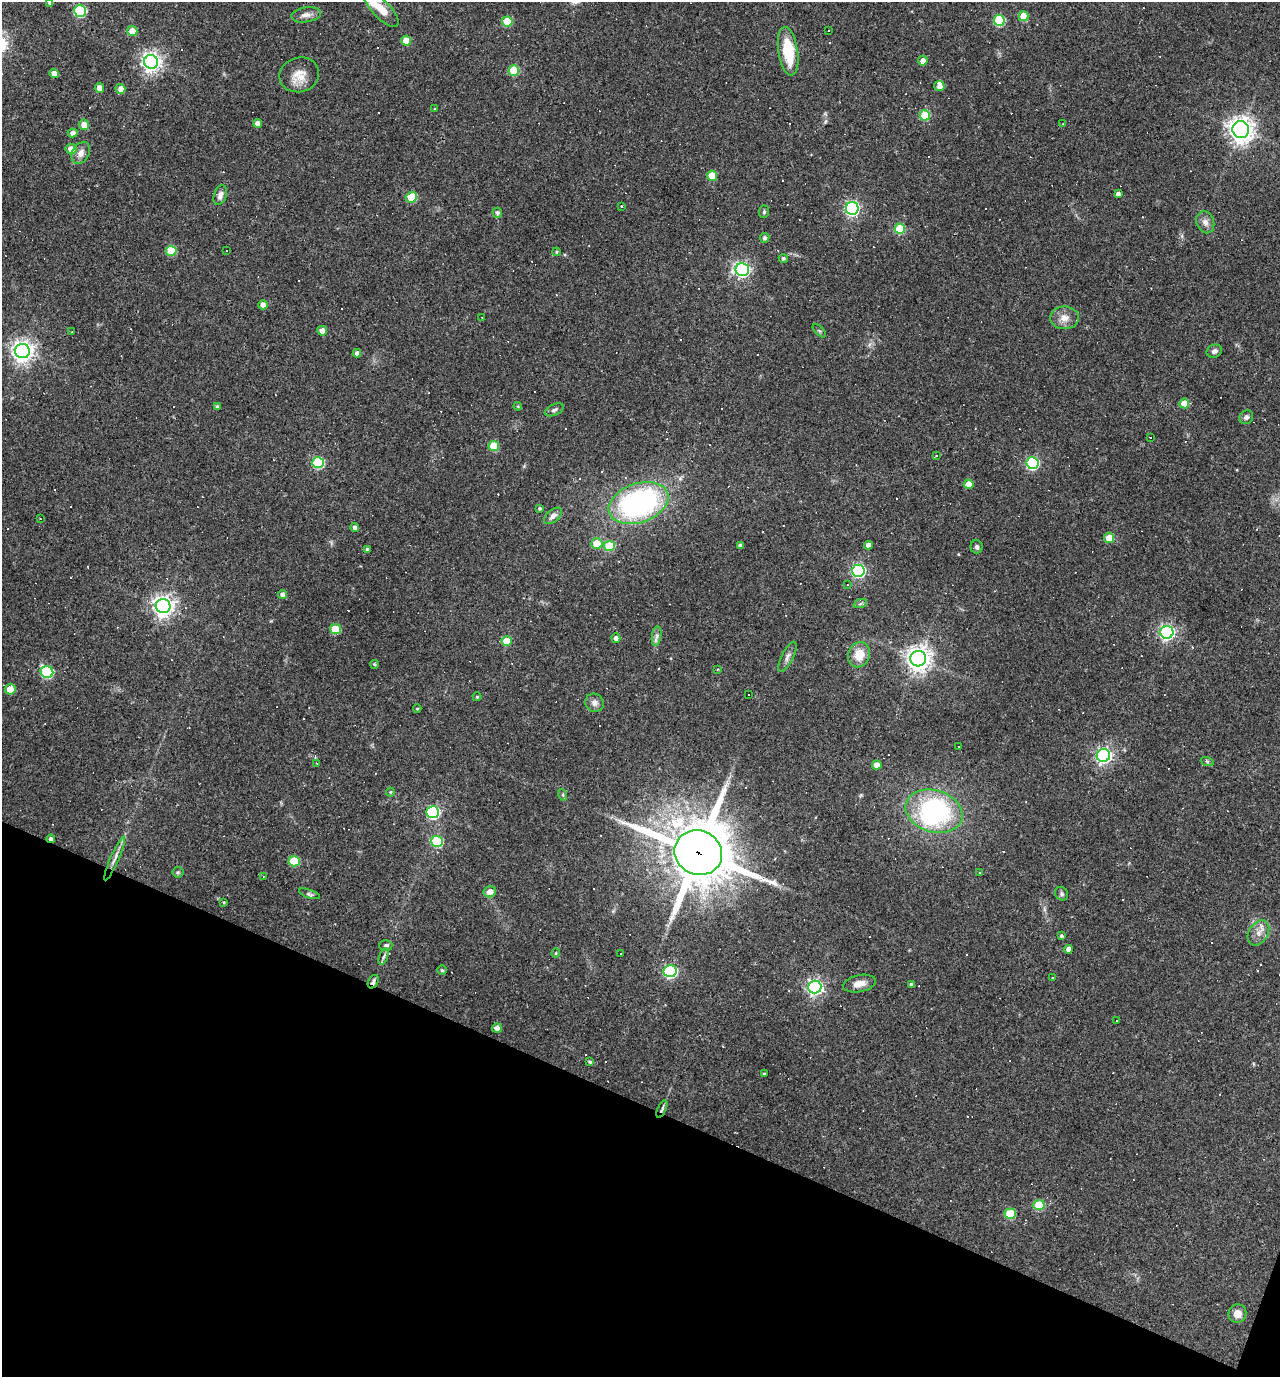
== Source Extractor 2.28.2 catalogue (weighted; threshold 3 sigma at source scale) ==
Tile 15 of 4 x 4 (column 3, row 4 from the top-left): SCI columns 2692-3969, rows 1-1375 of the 5514 x 5499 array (HDU 1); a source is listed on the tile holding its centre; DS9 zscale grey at full resolution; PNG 1282 x 1379 px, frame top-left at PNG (2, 2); each listed source drawn as its Kron ellipse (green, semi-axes under 4 px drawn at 4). Shown black and unused: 20% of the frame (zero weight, under 3 of 4 exposures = <1% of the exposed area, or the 3 px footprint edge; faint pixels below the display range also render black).
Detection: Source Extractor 2.28.2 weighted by HDU 2 'WHT'; one run over the whole footprint, this tile lists its part. Background 0.0693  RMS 0.0056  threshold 0.0251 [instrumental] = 3 sigma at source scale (4.5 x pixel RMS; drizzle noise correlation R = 1.50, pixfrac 1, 0.05/0.05 arcsec/px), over >= 5 px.
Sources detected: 217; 1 inside a brighter object's white glare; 74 cosmic-ray / hot-pixel residue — neither listed nor drawn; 2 inside a brighter listed object's ellipse — not listed separately; the other 140 listed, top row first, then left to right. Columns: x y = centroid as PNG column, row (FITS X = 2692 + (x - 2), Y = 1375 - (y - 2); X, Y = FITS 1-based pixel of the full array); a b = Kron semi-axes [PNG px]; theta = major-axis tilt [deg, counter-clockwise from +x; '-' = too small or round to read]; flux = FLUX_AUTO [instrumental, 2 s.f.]
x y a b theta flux
50 2 4 4 - 1.6
381 9 23 9 -46 7.8
80 11 6 6 - 59
306 15 15 7 8 3.1
1023 16 5 5 - 13
999 20 5 5 - 35
507 21 5 5 - 15
828 30 3 3 - 3.6
132 31 5 5 - 6.2
406 41 5 5 - 9.9
788 51 24 9 -81 23
923 61 5 4 - 3.3
151 62 7 7 - 300
514 71 5 5 - 22
54 73 4 4 - 3.4
299 75 20 17 17 8.3
939 86 5 5 - 3.6
99 88 5 4 - 5.2
120 89 5 5 - 3.6
435 109 3 3 - 0.52
925 115 5 5 - 23
258 123 4 4 - 3.2
1063 124 3 2 - 0.4
84 125 5 5 - 5.7
1241 130 8 8 - 480
73 133 5 4 - 2.6
71 149 5 5 - 4.3
81 153 12 8 61 3.8
712 176 5 5 - 11
1118 194 4 4 - 2.6
220 195 10 6 70 2.3
411 197 6 5 - 17
622 206 3 3 - 0.98
852 208 6 6 - 130
764 212 6 5 - 0.92
497 213 5 5 - 1.4
1205 222 11 8 -69 3.2
900 229 5 5 - 25
765 238 5 4 - 1.4
227 250 3 3 - 1.1
171 251 5 5 - 22
556 252 4 4 - 0.64
783 258 5 4 - 0.97
742 270 7 6 - 140
263 305 5 4 - 4.1
482 317 3 2 - 0.42
1064 318 14 11 -3 5.1
72 331 3 2 - 0.43
322 331 5 5 - 4.2
819 331 8 3 -44 0.77
22 351 7 7 - 370
1214 351 8 6 24 1.8
357 353 4 4 - 2.1
1184 403 5 5 - 7.9
518 406 4 4 - 0.53
217 407 4 3 - 1.2
554 410 10 5 24 1.5
1246 417 7 6 - 1.6
1151 438 3 3 - 3
494 446 5 5 - 17
936 456 3 3 - 0.53
318 463 6 5 - 44
1032 463 6 6 - 71
969 484 5 4 - 5.9
638 503 31 19 19 120
540 508 3 3 - 0.84
553 516 10 6 39 2.4
40 519 3 2 - 0.42
355 528 4 4 - 2
1109 538 5 5 - 12
597 544 5 5 - 11
740 545 4 3 - 1.4
868 545 4 4 - 2.9
609 546 5 5 - 24
977 547 6 6 - 1.4
367 549 3 3 - 1.4
858 571 6 6 - 100
847 585 3 3 - 0.48
283 595 4 4 - 2.9
860 604 7 4 19 1.1
163 606 7 7 - 340
335 629 5 5 - 19
1167 632 6 6 - 140
657 636 10 4 81 1.8
616 638 5 4 - 2
507 641 5 5 - 13
859 655 13 10 68 9.7
787 657 16 5 63 2.4
918 659 8 7 - 510
375 664 4 4 - 0.81
717 669 3 3 - 0.48
47 672 6 6 - 51
10 689 5 5 - 9.3
748 694 3 2 - 0.68
477 697 4 4 - 0.61
594 703 9 9 - 2.7
417 709 4 4 - 0.62
959 747 2 2 - 0.43
1103 755 6 6 - 170
1207 761 6 4 -19 0.72
316 763 3 2 - 0.85
877 765 5 4 - 5.9
390 792 4 4 - 0.57
563 795 6 4 -73 0.77
934 811 29 21 -18 80
433 812 6 6 - 77
51 839 4 4 - 1.5
437 841 6 5 - 39
698 853 24 22 -23 3300
115 859 24 4 66 3.7
294 861 5 5 - 23
178 872 5 5 - 0.85
980 872 3 3 - 0.79
263 876 3 2 - 1.1
490 892 6 5 - 3.7
309 894 11 3 -19 1.2
1062 894 7 6 - 1.2
224 902 3 3 - 0.54
1258 933 14 9 58 4.5
1061 936 3 3 - 0.93
386 945 6 5 - 1.5
1069 949 4 4 - 3.2
556 953 4 4 - 0.57
621 953 3 2 - 0.75
384 957 8 3 71 1.1
442 970 4 4 - 0.83
670 971 6 6 - 89
1052 978 3 2 - 0.5
373 982 7 5 61 1.9
859 984 17 8 11 4.5
911 984 3 3 - 0.86
815 987 7 6 - 170
1117 1021 3 2 - 0.59
497 1028 5 4 - 2.9
590 1062 4 3 - 0.91
764 1074 4 3 - 0.69
662 1109 9 3 65 1.2
1039 1205 5 5 - 23
1010 1214 5 5 - 22
1237 1313 9 9 - 5
Overlapping masked pixels (flux is a lower limit): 4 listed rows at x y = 51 839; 698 853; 373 982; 662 1109
Isophote crosses this tile's border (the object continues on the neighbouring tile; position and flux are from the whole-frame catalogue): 2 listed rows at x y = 50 2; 381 9